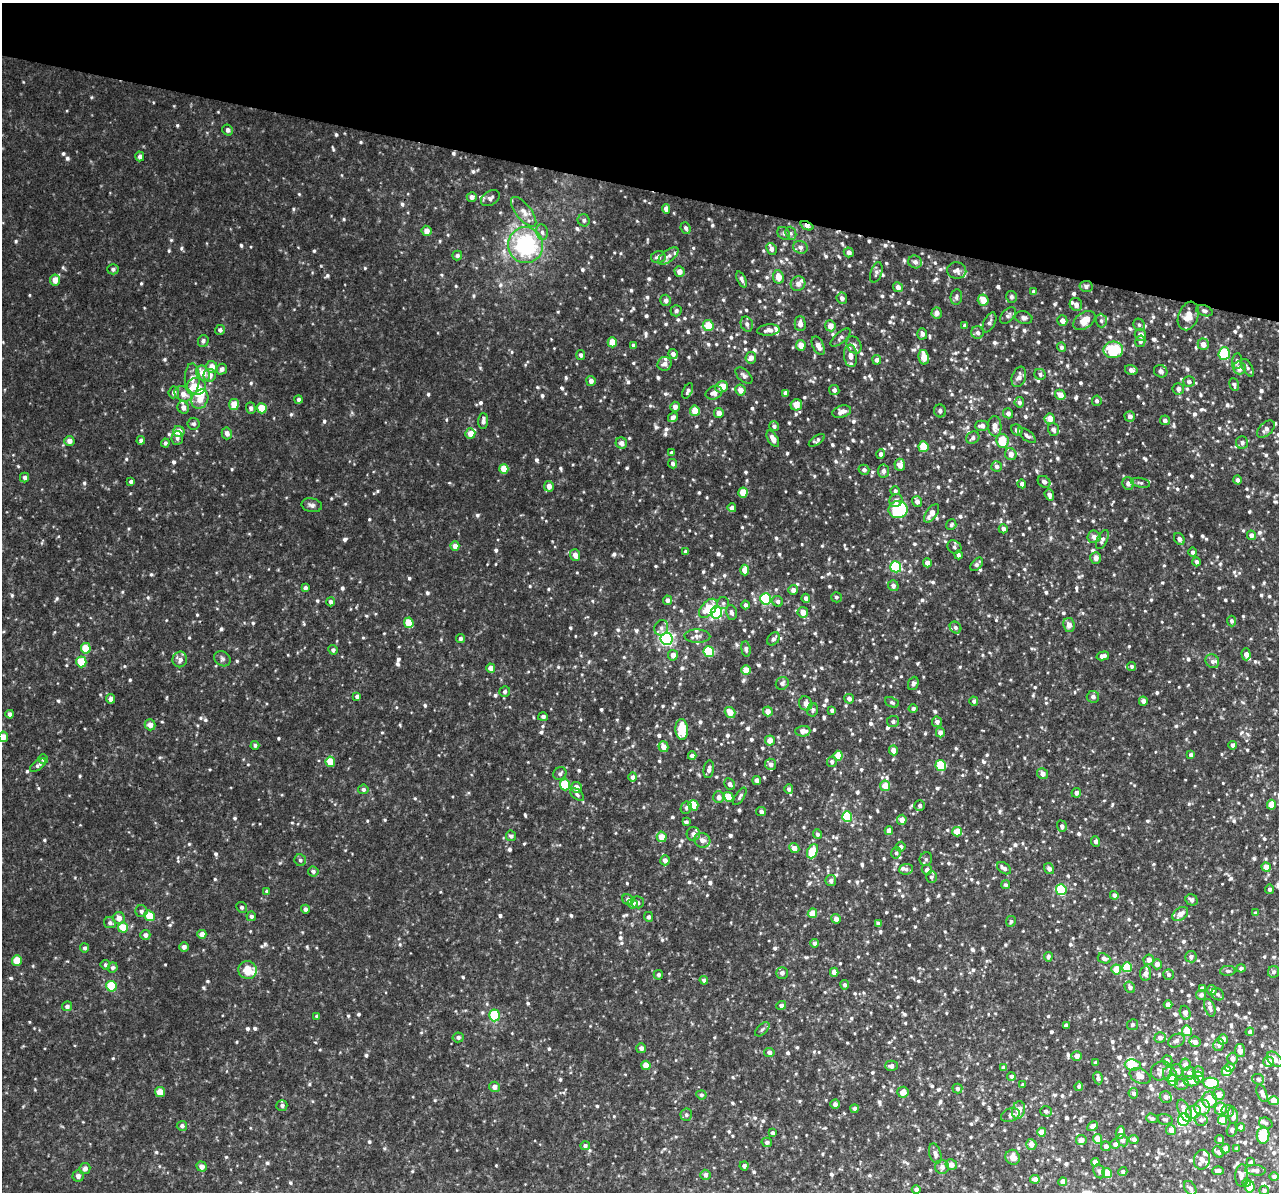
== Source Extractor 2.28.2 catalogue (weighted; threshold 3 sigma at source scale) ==
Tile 2 of 4 x 4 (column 2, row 1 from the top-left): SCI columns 1315-2591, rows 3950-5139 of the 5159 x 5407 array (HDU 1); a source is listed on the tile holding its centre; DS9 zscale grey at full resolution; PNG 1281 x 1194 px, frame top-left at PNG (2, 3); each listed source drawn as its Kron ellipse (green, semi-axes under 4 px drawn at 4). Shown black and unused: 16% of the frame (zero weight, under 3 of 4 exposures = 4% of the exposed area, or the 3 px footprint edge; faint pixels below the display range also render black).
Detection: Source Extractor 2.28.2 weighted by HDU 2 'WHT'; one run over the whole footprint, this tile lists its part. Background 0.0149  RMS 0.0048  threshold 0.0218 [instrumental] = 3 sigma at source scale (4.5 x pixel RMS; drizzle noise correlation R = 1.50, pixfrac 1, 0.0396/0.0396 arcsec/px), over >= 5 px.
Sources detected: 1138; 1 inside a brighter object's white glare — neither listed nor drawn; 35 inside a brighter listed object's ellipse — not listed separately; of the other 1102, all 500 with FLUX_AUTO >= 1.05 (the completeness limit of this list) listed and drawn (602 fainter detections not listed), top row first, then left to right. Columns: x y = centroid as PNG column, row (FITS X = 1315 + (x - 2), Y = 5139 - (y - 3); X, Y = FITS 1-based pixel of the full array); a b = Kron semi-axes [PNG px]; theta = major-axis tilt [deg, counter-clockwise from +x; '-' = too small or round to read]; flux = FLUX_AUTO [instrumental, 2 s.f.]
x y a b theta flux
228 130 5 5 - 1.5
140 156 5 4 - 1.7
472 197 5 5 - 1.9
490 198 10 7 33 1.8
666 209 5 4 - 2.9
524 212 18 7 -51 4
584 220 6 6 - 1.2
807 226 7 4 -24 2.3
686 228 6 4 -66 1.3
426 231 5 5 - 2.9
542 232 8 5 -80 1.6
784 233 7 5 -48 1.1
791 233 7 5 -70 1.1
526 245 18 17 - 47
800 247 7 6 - 1.8
771 249 6 5 - 2.2
849 252 5 5 - 1.6
457 255 5 4 - 1.2
668 256 12 5 37 1.8
658 257 7 6 - 2.1
915 262 7 6 - 1.7
113 269 6 5 - 1.4
679 271 5 5 - 2.9
957 271 10 8 -12 2.2
876 272 10 5 72 1.4
778 277 7 5 -81 4.9
742 279 9 4 -67 1.2
55 280 5 5 - 4.5
798 284 7 7 - 2.8
1086 286 6 5 - 1.2
898 287 5 5 - 2
1034 292 4 4 - 1.1
956 297 8 5 81 1.3
1011 297 6 5 - 1.3
842 298 6 5 - 1.8
666 300 6 5 - 1.9
983 300 6 5 - 5.7
1076 304 6 6 - 2
676 311 6 5 - 1.1
1204 311 8 5 -19 1.4
937 313 5 5 - 2.3
1008 315 10 6 47 1.4
1188 316 15 10 69 5.3
1024 318 8 6 -15 1.3
1062 320 5 5 - 2.7
1084 321 12 8 35 5.8
1101 321 7 5 -87 1.2
989 322 10 5 63 1.4
747 324 8 6 -70 1.5
800 324 7 5 -90 2.7
708 325 5 5 - 9.2
1139 325 6 5 - 1.2
830 326 5 5 - 3.6
965 326 4 3 - 1.3
220 330 5 4 - 1.3
768 330 11 5 4 2.1
978 333 6 6 - 1.7
922 334 5 5 - 1.3
1140 335 6 5 - 2.9
840 338 12 5 40 1.3
203 341 6 5 - 1.5
1140 341 6 5 - 1.4
612 342 5 4 - 6.7
1203 344 6 5 - 3.5
633 345 4 3 - 1.1
801 345 5 5 - 4.6
818 345 10 5 -65 3.1
854 345 9 6 -61 2.2
1062 347 5 4 - 1.1
1113 350 10 8 2 22
673 354 5 4 - 1.6
1224 354 6 5 - 25
581 355 5 4 - 1.4
850 356 11 6 -84 2.9
924 357 7 5 -78 5.7
751 358 6 5 - 2.6
877 360 5 4 - 1.7
1237 361 8 5 84 1.2
665 364 7 7 - 2.2
212 367 6 5 - 4.6
1239 368 6 6 - 3.9
1248 368 9 5 -60 1.3
222 369 5 5 - 2
1131 370 6 5 - 1.7
1161 371 7 6 - 1.7
203 373 8 6 -58 5.3
1040 374 6 5 - 1.2
210 375 6 6 - 3.1
744 376 10 5 -43 1.6
1019 377 10 7 70 2.8
192 379 15 7 90 4
591 381 5 4 - 2.2
1189 382 6 5 - 1.5
1234 385 7 4 -72 1.3
196 386 9 8 - 6.1
722 387 6 5 - 7
1178 389 6 5 - 1.9
740 390 5 5 - 3.3
834 390 5 5 - 1.3
688 391 8 4 65 1.3
174 392 6 5 - 2.1
714 393 8 6 22 2.7
786 393 4 4 - 1.7
183 394 9 7 -29 3.5
1060 395 5 5 - 3.7
200 399 10 8 63 5.2
298 399 4 4 - 1.2
1097 401 5 5 - 1.2
1019 402 5 5 - 1.3
234 404 5 5 - 7
796 405 6 5 - 5
183 407 6 5 - 2.5
675 407 5 4 - 2.3
251 408 5 5 - 1.5
262 408 5 5 - 9.1
695 411 5 5 - 8.5
940 411 6 6 - 1.4
842 412 10 6 18 2.9
719 413 5 4 - 3.3
1008 413 5 5 - 1.6
1130 416 5 5 - 1.6
673 417 5 4 - 1.9
1050 419 5 5 - 4.4
1165 420 5 4 - 1.5
483 421 8 5 88 1.9
193 424 6 5 - 1.1
774 426 5 4 - 1.3
982 426 7 5 0 2.3
995 426 10 6 -87 3.2
1053 429 6 5 - 1.9
1266 429 10 6 43 2.2
1017 430 6 5 - 1.6
179 432 6 5 - 4.8
227 433 6 5 - 2.3
470 433 5 5 - 4.4
1027 435 10 5 -38 1.5
177 438 7 5 87 1.5
973 438 7 5 34 1.6
773 439 9 5 -58 3.6
141 440 4 4 - 1.6
817 440 9 4 35 1.2
69 441 5 5 - 2.7
1002 441 7 6 - 9.2
165 443 4 4 - 1.1
621 443 6 5 - 2.5
1242 443 6 6 - 1.4
923 447 5 5 - 12
672 453 4 3 - 1.1
881 454 5 4 - 1.5
1011 454 6 5 - 3.3
673 464 5 4 - 1.4
900 465 6 5 - 3.7
997 466 5 5 - 1.5
504 469 5 4 - 7.3
864 470 5 5 - 1.6
883 471 6 5 - 1.7
24 478 5 4 - 1.5
1237 480 4 4 - 1.4
131 482 4 3 - 1.2
1044 482 7 5 -36 1.7
1128 483 6 5 - 2.1
1140 483 10 5 -10 1.1
1022 484 4 4 - 1.8
549 486 5 5 - 3.3
895 491 5 4 - 1.1
743 493 5 4 - 8.8
1049 495 6 4 -70 2.2
896 500 7 6 - 1.9
917 501 5 5 - 2.7
312 505 10 7 -11 1.7
732 508 4 4 - 2.4
898 510 9 8 - 34
932 513 11 5 54 3.6
951 525 5 5 - 1.3
1003 529 4 4 - 1.8
1251 535 5 4 - 1.9
1094 537 6 6 - 2.6
1179 539 6 5 - 2
1102 540 10 5 66 1.8
455 546 5 4 - 3.6
954 547 7 6 - 1.2
686 552 4 4 - 1.6
1193 552 4 4 - 1.1
575 555 6 5 - 2.5
958 555 4 4 - 1.2
1096 558 6 5 - 2.7
1196 562 4 4 - 1.4
927 563 4 4 - 2.7
977 564 8 5 48 1.5
896 567 6 5 - 31
745 570 5 4 - 4.6
893 586 5 5 - 1.6
305 588 4 4 - 1.7
793 590 5 5 - 2.1
836 597 5 5 - 1.1
806 598 4 4 - 1.9
766 599 6 5 - 42
667 600 4 4 - 1.8
778 601 6 5 - 1.4
330 602 4 4 - 1.4
723 603 6 6 - 1.1
745 605 4 4 - 1.5
708 608 11 6 48 11
716 612 6 5 - 62
731 612 8 5 -76 1.7
803 612 5 5 - 4.1
1232 621 5 4 - 1.2
409 623 5 5 - 9.4
1069 625 7 6 - 3
955 627 6 5 - 1.3
661 628 8 6 68 1.7
697 636 13 6 -1 2
460 639 4 4 - 1.1
667 639 6 6 - 100
773 639 7 5 52 1.5
86 648 5 5 - 11
746 649 7 4 -81 1.2
333 650 5 4 - 1.3
709 652 5 5 - 24
1246 654 6 4 -87 2.3
673 655 5 5 - 3.2
1103 656 6 4 15 2.3
180 659 8 7 - 2.4
222 659 8 7 - 1.4
1212 661 7 6 - 1.5
81 662 5 5 - 12
1132 666 4 4 - 1.1
491 668 4 4 - 3.4
746 670 5 4 - 5.3
782 683 7 6 - 1.6
913 683 7 5 68 1.3
505 692 5 5 - 1.2
357 696 4 4 - 1.2
1093 697 6 6 - 1.9
111 699 5 4 - 2.5
849 699 5 4 - 1.9
974 701 4 4 - 1.2
1143 701 4 4 - 2.5
892 702 7 5 -23 1.1
806 703 7 6 - 2.4
913 709 4 4 - 1.2
813 710 7 5 76 1.3
832 710 4 3 - 1.3
768 711 5 4 - 3.6
730 712 6 5 - 6.1
10 714 4 4 - 2
543 717 5 4 - 1.3
893 722 6 5 - 1.3
937 722 5 5 - 1.8
150 725 5 5 - 2.9
682 729 10 6 -86 13
803 731 7 5 2 3.4
940 733 5 4 - 2.1
3 737 5 4 - 3.7
770 741 5 5 - 4.1
255 745 4 4 - 1.1
1233 745 4 3 - 1.5
663 747 5 5 - 4
893 750 5 4 - 3.8
1191 755 4 4 - 1.7
692 756 4 4 - 2.1
838 756 5 4 - 8.3
43 759 5 5 - 1.3
330 762 5 4 - 8.4
832 762 5 4 - 1.4
771 764 5 5 - 2
38 765 9 4 36 1.1
941 766 6 5 - 16
709 769 9 5 80 2.1
560 774 7 6 - 1.3
1043 774 5 5 - 2.8
633 777 5 4 - 1.6
757 780 4 4 - 3
730 784 6 5 - 1.6
565 785 5 5 - 20
885 786 5 5 - 6.8
576 787 5 5 - 3.2
363 789 5 4 - 1.2
789 789 5 4 - 1.4
1076 793 5 4 - 1.9
577 795 8 5 -40 1.1
740 796 10 4 56 1.1
719 797 6 5 - 2.6
728 797 5 4 - 7.8
693 805 5 5 - 11
1271 805 5 4 - 7.8
920 806 5 5 - 1.4
686 808 6 5 - 1.5
761 812 5 4 - 1.5
847 817 5 5 - 30
902 820 5 4 - 3.5
686 822 4 4 - 1.5
1062 826 6 5 - 1.5
889 831 4 4 - 3.7
957 832 5 4 - 6.6
693 834 7 6 - 2.1
817 834 5 4 - 1.2
511 836 5 5 - 1.2
662 837 5 5 - 5.7
702 840 8 7 - 2.6
1096 842 5 4 - 1.5
901 847 5 4 - 1.1
794 848 5 4 - 3.9
812 851 7 5 67 12
896 853 6 5 - 1.1
926 859 7 6 - 1.2
300 860 6 5 - 1.1
665 860 5 5 - 2.4
1266 867 5 4 - 6.1
1004 868 8 5 -34 2.2
906 869 7 5 5 1.2
1049 869 6 5 - 1.9
927 870 5 5 - 2.1
313 871 5 5 - 1.2
931 877 6 5 - 1.2
831 881 6 5 - 1.8
1005 885 4 4 - 1.1
1270 889 4 4 - 1.5
1061 890 5 5 - 33
267 891 4 4 - 1.1
1114 895 4 4 - 1.9
628 900 6 5 - 1.7
1192 900 6 5 - 1.9
638 902 6 6 - 1.4
632 904 5 5 - 2.5
242 907 6 5 - 1.1
305 909 4 4 - 1.5
141 911 6 6 - 1.2
812 913 5 4 - 6.3
1255 913 4 3 - 1.1
1180 914 9 6 36 3.5
149 916 6 5 - 10
251 916 5 5 - 1.4
649 917 5 4 - 1.3
119 918 6 6 - 3
836 919 5 4 - 2.8
1011 921 5 5 - 1.2
110 923 6 5 - 1.3
879 924 4 4 - 2.1
123 927 5 5 - 9.5
202 934 4 4 - 3.5
145 935 5 5 - 1.9
814 943 4 4 - 2
184 947 5 4 - 2.1
85 948 4 4 - 1.1
1048 957 5 4 - 1.4
1191 957 6 5 - 1.4
1104 958 6 5 - 1.8
17 960 5 5 - 9.6
1149 960 5 5 - 2.8
1157 964 5 5 - 2.6
105 965 5 4 - 1.1
1127 967 5 5 - 16
113 968 5 5 - 1.1
1241 968 4 4 - 1.1
1116 969 5 5 - 7.2
247 970 9 9 - 8.5
1228 971 8 5 3 1.2
834 972 4 4 - 2.7
1273 972 6 5 - 1.5
782 973 6 6 - 1.9
1146 973 7 5 82 2
658 975 5 5 - 1.3
1169 975 5 5 - 1.3
704 980 4 4 - 1.4
845 985 4 4 - 1.2
111 986 5 5 - 19
1130 987 6 5 - 1.8
1202 988 4 4 - 2.1
1212 990 5 4 - 2.2
1218 994 7 5 -36 1.3
1201 995 5 5 - 1.7
781 1005 5 4 - 1.4
1168 1005 4 4 - 3.6
67 1006 5 5 - 1.4
1210 1008 9 5 -70 1.8
1185 1013 7 5 -74 2.7
495 1015 6 5 - 27
317 1016 4 4 - 1.1
1066 1025 4 3 - 1.4
1132 1025 5 5 - 1.4
762 1029 9 5 44 1.1
1187 1031 5 5 - 8.5
1250 1032 4 4 - 1.4
458 1037 5 5 - 1.5
1160 1038 5 5 - 2.2
1223 1039 5 5 - 2.8
1176 1041 9 6 28 1.8
1195 1042 6 5 - 3.2
1219 1045 6 5 - 1.6
641 1048 5 5 - 1.9
1240 1050 6 5 - 4.1
769 1052 5 4 - 1.5
1077 1056 5 5 - 2.9
1233 1059 6 5 - 2.1
1275 1059 9 6 -43 3.1
1167 1061 5 5 - 1.1
1268 1062 5 5 - 5
1096 1063 4 3 - 1.7
646 1065 4 4 - 6
1133 1065 8 5 -6 7.9
1185 1065 6 5 - 2.9
891 1066 6 5 - 2.5
1004 1068 4 4 - 1.9
1230 1068 5 4 - 2.4
1177 1070 6 6 - 2.5
1161 1071 11 9 33 3.6
1227 1071 5 5 - 9.8
1198 1072 5 5 - 2.3
1189 1073 6 6 - 1.9
1170 1074 8 7 - 2.3
1011 1076 4 4 - 1.4
1140 1076 11 7 -24 3.5
1198 1077 5 5 - 3.2
1098 1078 6 4 -82 1.7
1258 1079 6 5 - 1.4
1173 1080 5 5 - 17
1191 1081 8 5 -1 3.6
1211 1083 8 5 -8 23
1182 1084 7 5 13 1.1
1023 1085 4 4 - 1.2
1079 1086 4 4 - 1.1
494 1087 5 5 - 2.3
957 1089 5 5 - 1.3
160 1092 5 5 - 6.3
903 1092 6 5 - 4.1
1133 1093 5 5 - 1.6
1262 1093 9 4 -68 1.6
1219 1094 6 5 - 3.5
701 1095 5 4 - 1.1
1166 1097 6 5 - 1.9
1209 1100 8 7 - 15
1274 1101 5 4 - 5.1
835 1104 4 4 - 1.8
282 1105 5 5 - 1.1
1202 1107 8 7 - 8.4
854 1108 4 4 - 1.3
1221 1109 6 6 - 5.5
1018 1110 9 6 78 5.3
1046 1111 6 5 - 1.4
1185 1111 12 6 -65 4.6
1228 1111 6 6 - 2.1
1193 1112 8 6 26 5.8
686 1115 6 6 - 1.2
1010 1115 10 6 20 2
1233 1115 9 5 -85 2.6
1152 1118 6 4 -22 1.3
1165 1119 7 5 -15 1.1
1184 1120 6 5 - 42
1201 1120 6 6 - 1.6
1222 1120 4 4 - 8.2
1266 1123 7 5 -19 1.2
182 1126 5 5 - 1.2
1093 1126 6 4 29 3.3
1241 1127 4 4 - 2.2
1171 1130 5 5 - 2.7
1232 1130 7 5 74 1.1
1042 1132 4 4 - 7.3
772 1133 3 3 - 1.1
1120 1133 6 4 80 3
1263 1135 8 6 82 16
1098 1139 5 4 - 6.5
1134 1139 5 4 - 1.8
1220 1139 4 4 - 1.3
1081 1140 5 5 - 2.2
1123 1140 6 5 - 1.7
767 1142 5 4 - 1.3
1031 1144 5 5 - 2.6
1115 1144 5 4 - 1.6
585 1146 5 4 - 1.3
1106 1146 5 5 - 2.1
1237 1148 4 3 - 1.1
1225 1149 5 4 - 2.1
1218 1152 6 5 - 1.3
935 1154 10 6 -74 2.1
1013 1157 7 7 - 4
1202 1160 10 8 75 3.1
1095 1162 4 4 - 3.6
1251 1162 4 3 - 1.1
951 1164 6 5 - 3.8
744 1166 4 4 - 1.4
202 1167 5 4 - 2.6
942 1167 7 7 - 2.3
85 1169 5 5 - 2.4
1256 1170 10 5 -5 1.9
1099 1171 7 5 -61 1.3
1218 1171 6 4 1 2.2
1123 1172 4 4 - 1.3
1107 1173 5 4 - 8.6
705 1175 5 5 - 1.8
1241 1175 11 6 85 1.8
78 1176 5 5 - 1.8
1274 1177 4 4 - 1.2
1035 1179 5 4 - 2.8
1063 1182 4 4 - 3
1246 1183 4 4 - 1.2
1250 1187 6 5 - 10
1190 1188 8 5 -57 1.4
916 1190 4 4 - 1.3
1264 1190 5 4 - 1.1
Overlapping masked pixels (flux is a lower limit): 1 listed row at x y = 807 226
Isophote crosses this tile's border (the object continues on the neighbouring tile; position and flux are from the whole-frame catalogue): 1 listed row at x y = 3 737